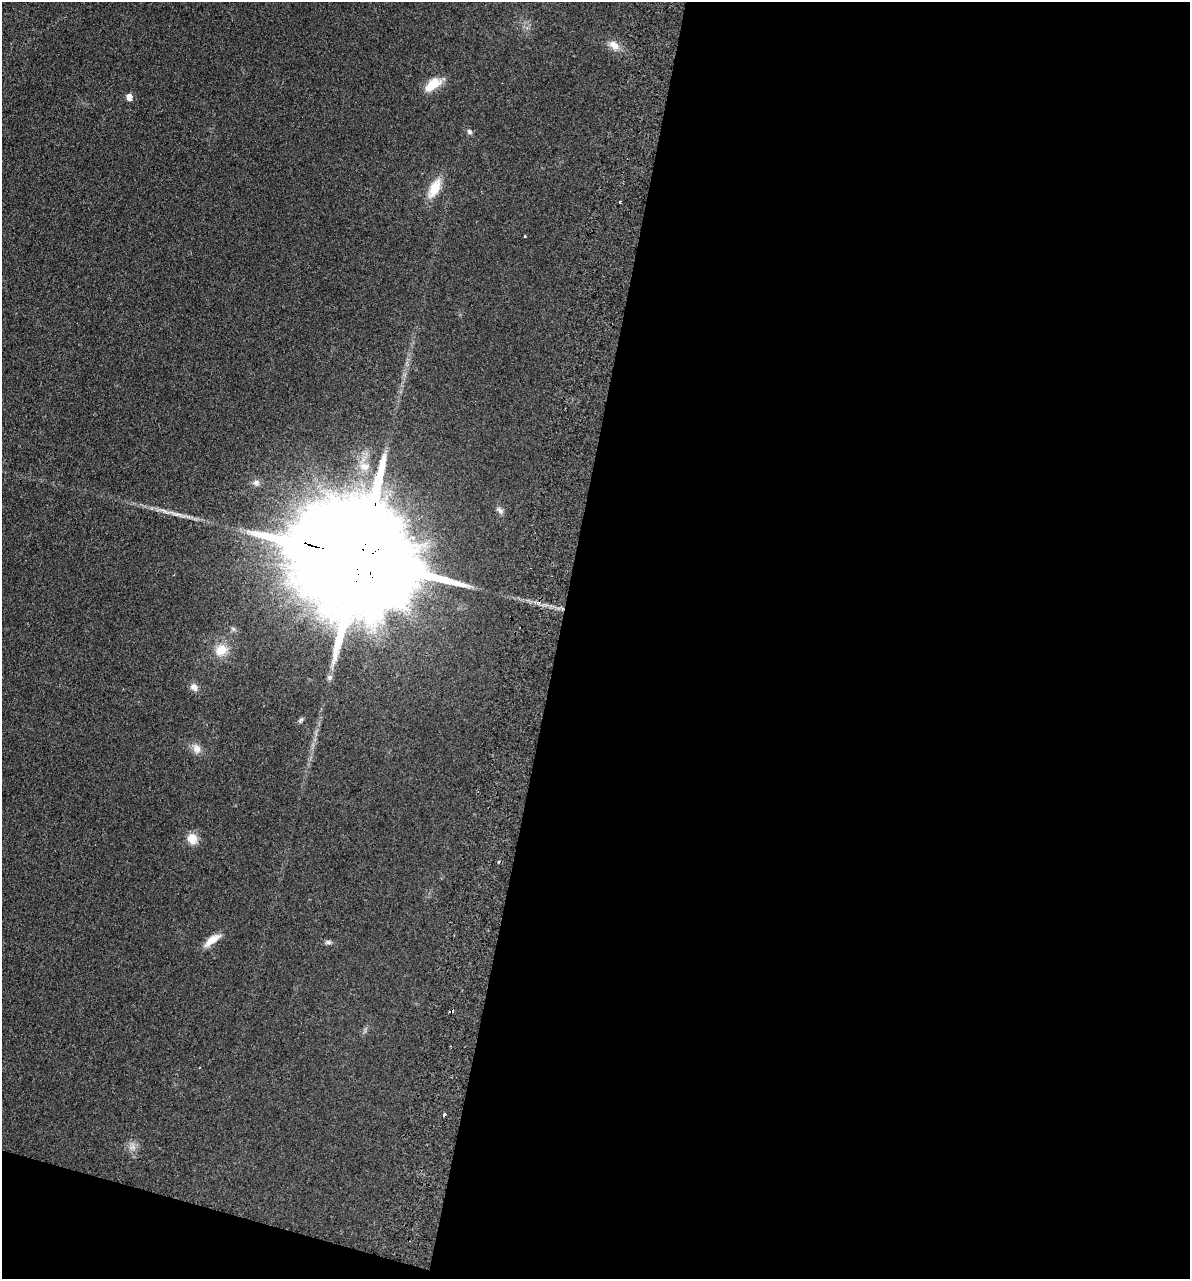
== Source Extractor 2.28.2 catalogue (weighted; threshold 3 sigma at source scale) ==
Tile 16 of 4 x 4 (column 4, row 4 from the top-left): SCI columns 3745-4932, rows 17-1293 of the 5237 x 5141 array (HDU 1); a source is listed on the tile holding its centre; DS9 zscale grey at full resolution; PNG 1192 x 1281 px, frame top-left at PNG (2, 2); no overlay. Shown black and unused: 55% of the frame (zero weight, under 2 of 3 exposures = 3% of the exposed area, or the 3 px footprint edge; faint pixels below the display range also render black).
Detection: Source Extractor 2.28.2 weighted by HDU 2 'WHT'; one run over the whole footprint, this tile lists its part. Background 0.191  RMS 0.012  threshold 0.055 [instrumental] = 3 sigma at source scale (4.5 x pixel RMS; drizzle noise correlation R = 1.50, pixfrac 1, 0.05/0.05 arcsec/px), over >= 5 px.
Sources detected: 21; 2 cosmic-ray / hot-pixel residue — not listed; the other 19 listed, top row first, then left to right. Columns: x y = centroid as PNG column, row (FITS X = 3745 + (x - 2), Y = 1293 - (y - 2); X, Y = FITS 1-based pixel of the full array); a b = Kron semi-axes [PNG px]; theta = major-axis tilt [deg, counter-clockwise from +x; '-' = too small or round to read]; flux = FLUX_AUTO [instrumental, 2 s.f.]
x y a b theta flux
614 45 15 10 -41 11
433 84 22 11 36 21
129 97 7 6 - 7.5
469 132 8 6 -47 2.8
434 188 26 11 63 23
619 202 3 2 - 2.2
525 236 3 3 - 3
365 466 15 11 -8 12
256 482 9 7 3 4.5
500 510 12 6 -43 4.2
361 559 67 23 -16 71000
221 650 17 14 35 18
329 677 8 6 -45 2.9
194 687 11 8 -42 6.1
301 720 7 5 31 2.2
196 749 14 11 -74 8.8
192 839 13 11 -79 14
212 940 23 8 37 14
328 942 7 6 - 3
Overlapping masked pixels (flux is a lower limit): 1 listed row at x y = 361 559